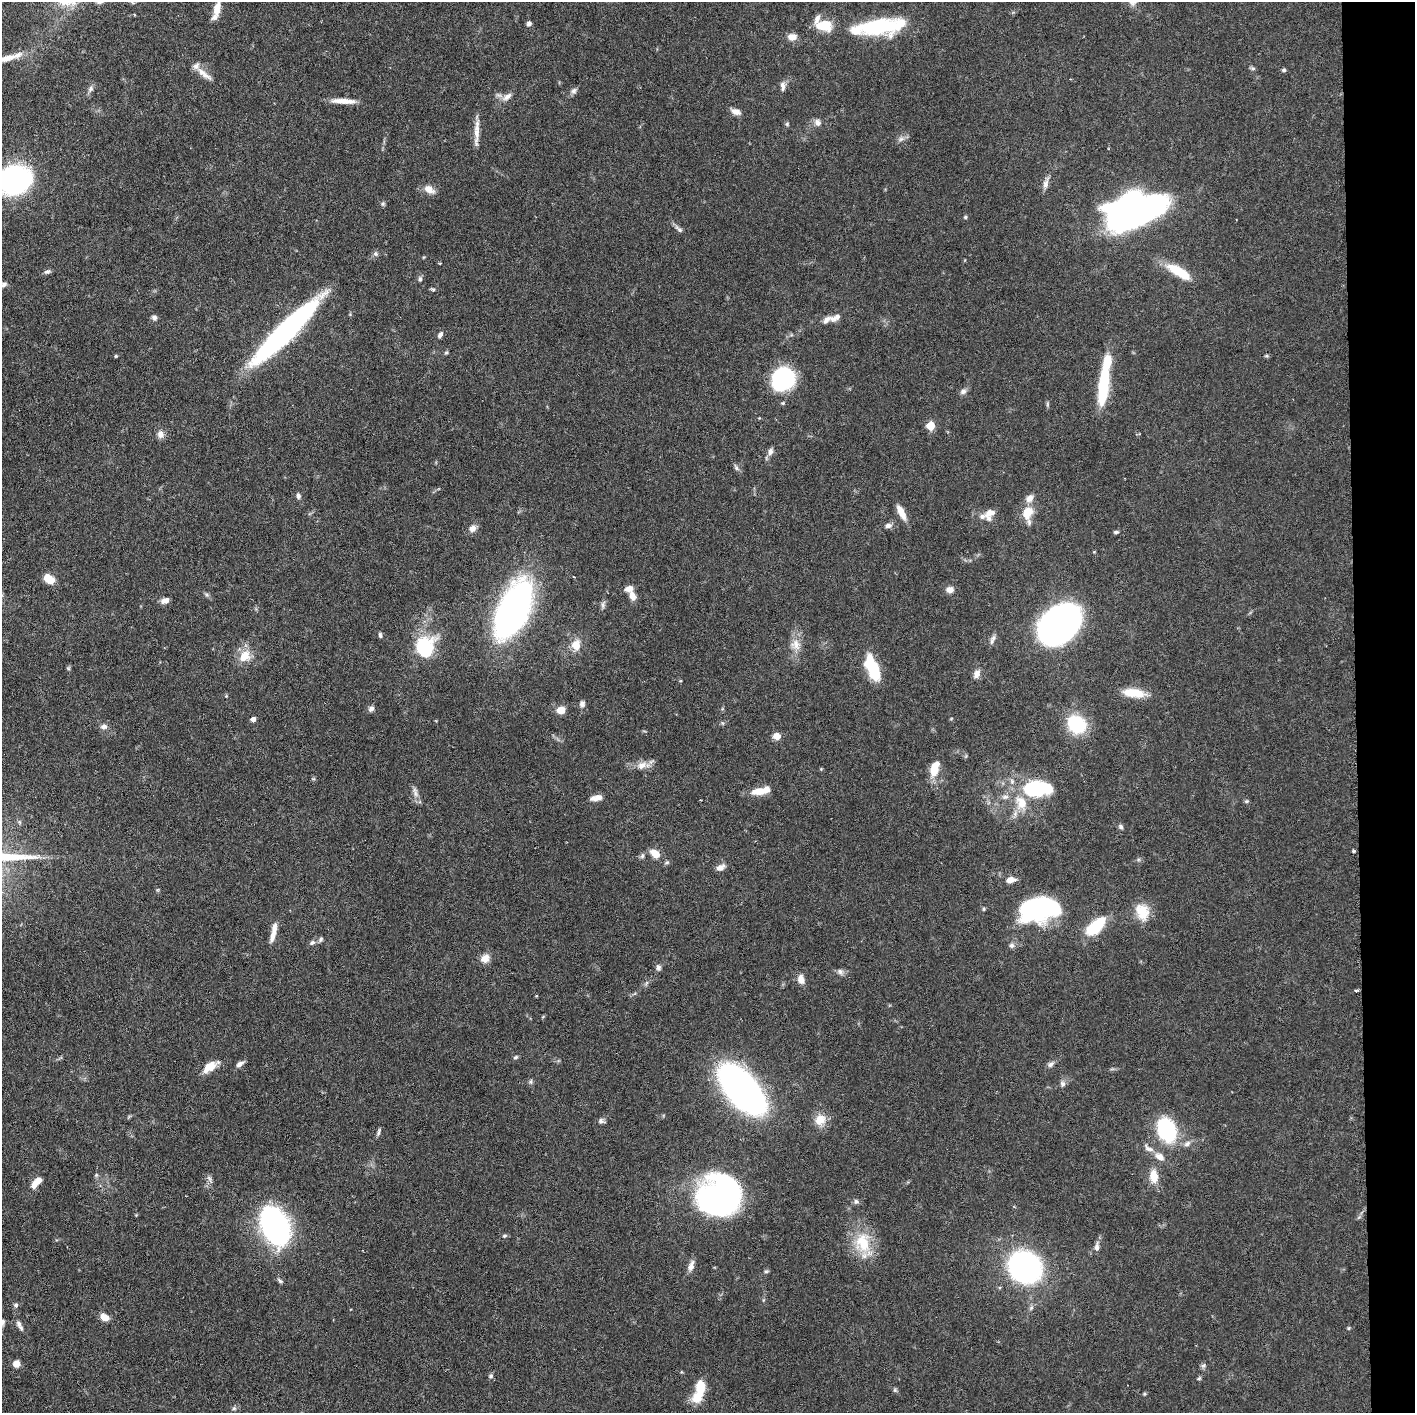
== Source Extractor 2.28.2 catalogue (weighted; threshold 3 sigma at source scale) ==
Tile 6 of 3 x 3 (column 3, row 2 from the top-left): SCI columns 2845-4257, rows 1415-2825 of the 4276 x 4236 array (HDU 1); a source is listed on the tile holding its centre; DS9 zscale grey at full resolution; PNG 1417 x 1415 px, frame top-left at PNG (2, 2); no overlay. Shown black and unused: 4% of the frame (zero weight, under 3 of 6 exposures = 1% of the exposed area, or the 3 px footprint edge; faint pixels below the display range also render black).
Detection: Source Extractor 2.28.2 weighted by HDU 2 'WHT'; one run over the whole footprint, this tile lists its part. Background 0.0621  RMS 0.0029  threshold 0.012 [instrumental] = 3 sigma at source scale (4.09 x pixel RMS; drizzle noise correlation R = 1.36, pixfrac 0.8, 0.05/0.05 arcsec/px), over >= 5 px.
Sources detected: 170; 6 inside a brighter object's white glare — not listed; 10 inside a brighter listed object's ellipse — not listed separately; the other 154 listed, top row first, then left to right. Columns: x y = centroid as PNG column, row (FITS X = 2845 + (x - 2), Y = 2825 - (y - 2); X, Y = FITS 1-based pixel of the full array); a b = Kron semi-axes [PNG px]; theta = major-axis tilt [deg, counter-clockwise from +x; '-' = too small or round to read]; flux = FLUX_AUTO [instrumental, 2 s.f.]
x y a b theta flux
217 8 25 8 76 3.7
529 23 6 5 - 0.89
824 25 15 10 -4 8.1
880 26 43 14 7 30
792 37 10 8 1 2.1
6 58 42 7 14 5.2
1253 68 7 4 -18 0.49
1284 70 5 5 - 0.51
204 74 28 7 -39 2.6
783 86 13 6 -89 1.3
91 89 10 7 66 1
574 91 9 7 55 0.89
507 97 16 7 35 1.8
344 101 29 6 -3 3.6
736 111 12 7 -20 1.8
817 122 10 9 - 1.4
787 124 5 5 - 0.43
477 132 37 5 88 2.8
901 139 9 6 27 1
15 180 23 19 17 72
1046 183 16 6 75 1.5
429 189 13 9 -31 2.6
383 204 6 6 - 0.5
1125 209 37 22 56 81
965 217 5 4 - 0.38
679 229 14 5 -41 0.97
376 254 7 6 - 0.68
440 263 4 2 - 0.22
47 272 9 5 7 0.71
1179 272 27 9 -31 9.6
420 279 8 5 -81 0.63
4 284 8 6 22 0.9
433 289 6 5 - 0.44
154 318 7 6 - 0.87
826 320 14 7 35 1.5
285 332 85 15 45 67
440 335 9 5 64 0.92
446 352 5 5 - 0.38
116 356 3 3 - 0.38
1266 356 7 4 1 0.39
783 379 23 20 47 26
1103 387 41 11 84 16
963 391 9 7 42 1.1
1047 404 7 4 89 0.42
930 426 6 5 - 7
161 434 11 9 -79 1.5
770 451 10 6 70 1.2
736 468 10 5 -58 0.74
298 496 7 5 -76 0.79
901 512 19 6 -63 3.1
990 513 13 8 19 2.5
1028 513 22 13 86 5.2
888 526 9 6 8 1.1
473 528 9 8 - 1.6
1116 532 7 4 14 0.48
48 579 10 7 -40 5.3
629 589 9 6 11 2.1
950 590 9 8 - 1.6
207 595 6 5 - 0.53
632 596 12 8 -69 1.9
165 601 10 6 20 1.5
603 605 11 5 81 0.85
514 609 45 21 66 120
1059 625 30 22 39 170
380 635 7 4 -81 0.5
993 638 9 7 54 1
576 645 15 12 81 3.6
795 645 16 14 -80 3.3
424 647 20 17 69 18
245 656 19 14 50 4.4
68 668 6 5 - 0.38
873 668 26 12 -67 12
977 674 11 8 63 1.5
1134 693 28 10 -7 5.8
226 696 5 3 - 0.26
582 704 9 7 -83 1.1
371 709 7 6 - 1
561 710 6 6 - 4.4
253 719 4 4 - 1.4
1076 725 15 12 -43 21
104 727 9 7 3 1.2
777 736 7 7 - 2.4
643 765 19 10 12 2.8
935 768 19 9 72 5
313 779 6 4 17 0.31
1038 788 35 18 3 20
759 791 18 9 7 3.9
415 793 11 7 -56 1.3
1005 797 10 6 1 1.1
596 798 16 7 11 2
1246 801 5 5 - 0.41
19 822 6 4 -71 0.41
1121 827 7 5 -48 0.66
1353 851 4 3 - 0.3
655 854 11 8 -37 3.4
642 856 8 5 74 0.65
667 863 7 5 32 0.51
720 867 10 7 27 1.7
1010 880 10 6 12 2.1
1044 906 22 19 -26 20
984 909 5 4 - 0.35
1142 912 23 17 -73 5.9
1095 927 20 10 44 15
274 930 25 6 77 2.8
321 939 8 5 51 0.59
312 943 8 6 27 0.84
1012 945 7 7 - 0.84
485 958 11 9 44 2.5
658 967 8 6 -81 0.94
840 972 10 7 -40 1.1
801 980 11 7 -74 2.2
1356 991 4 4 - 0.4
536 996 4 3 - 0.22
516 1057 6 5 - 0.52
240 1064 10 5 31 1.2
1051 1064 10 6 38 1
210 1067 18 10 36 4
531 1082 7 6 - 0.58
1063 1084 9 7 -86 1
741 1089 39 19 -49 160
820 1120 15 13 40 3.7
601 1121 9 6 -11 0.79
1166 1130 16 11 -69 33
378 1132 11 4 74 0.65
1187 1144 10 7 27 1.2
1148 1148 18 7 -35 1.7
1160 1157 12 8 -32 2.3
96 1175 6 5 - 0.44
1154 1176 15 9 -86 4.3
209 1179 11 5 -66 0.85
37 1182 14 6 49 3.7
720 1197 36 32 19 98
856 1202 7 7 - 0.73
275 1226 28 17 -63 110
504 1236 7 5 16 0.49
863 1243 34 22 -73 11
1097 1247 12 6 86 1.2
691 1266 15 7 71 1.7
1025 1267 20 18 -40 100
766 1271 7 4 8 0.43
280 1281 9 5 -34 0.58
16 1305 6 5 - 0.6
105 1317 11 7 -30 2.4
2 1322 10 6 -89 0.94
19 1325 16 5 -62 1.2
1348 1328 5 4 - 0.33
16 1363 7 6 - 2.3
1203 1365 8 6 19 0.64
491 1376 7 6 - 0.59
1199 1378 7 4 30 0.42
700 1387 15 9 -85 5.3
895 1390 6 6 - 0.47
1144 1394 5 4 - 0.35
234 1408 6 5 - 0.53
Isophote crosses this tile's border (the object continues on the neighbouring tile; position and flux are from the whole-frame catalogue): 4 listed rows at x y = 217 8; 6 58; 15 180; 2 1322